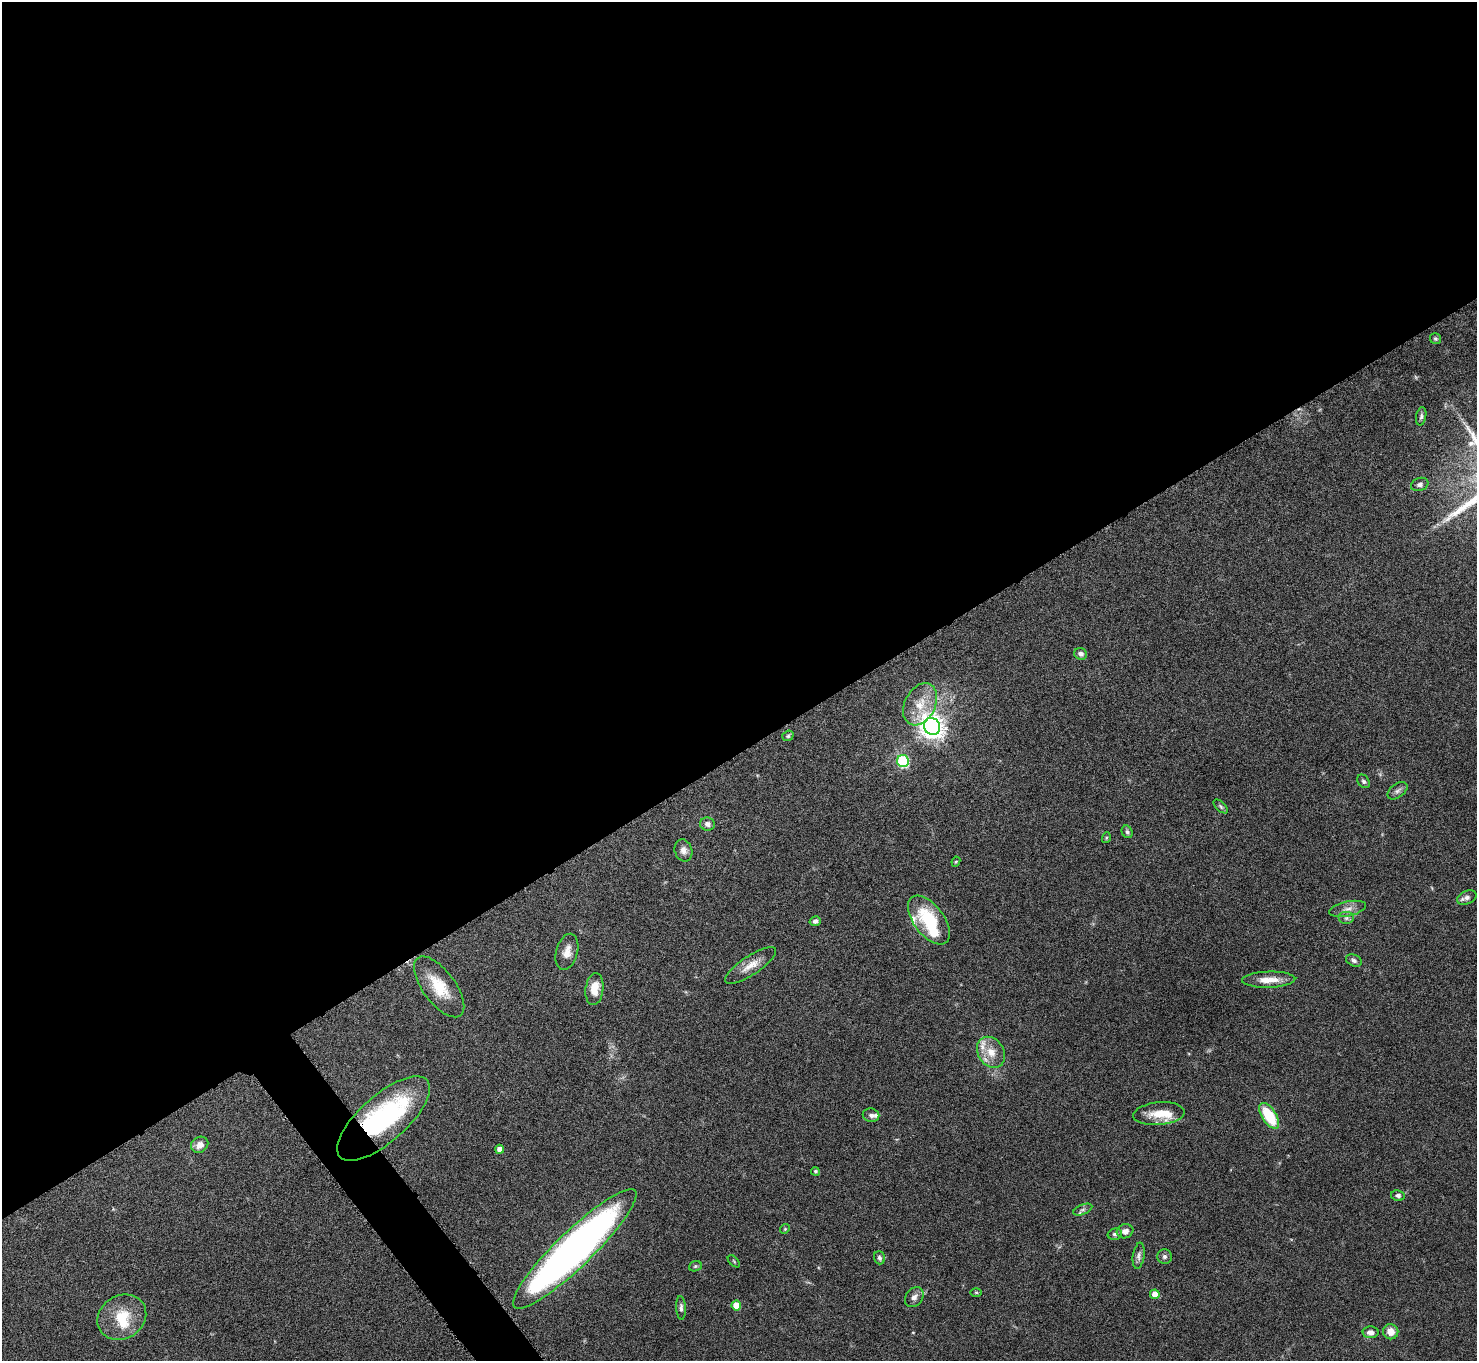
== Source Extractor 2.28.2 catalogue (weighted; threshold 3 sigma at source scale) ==
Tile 2 of 4 x 4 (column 2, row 1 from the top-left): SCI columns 1481-2955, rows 4244-5602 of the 5914 x 5909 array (HDU 1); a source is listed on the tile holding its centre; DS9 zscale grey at full resolution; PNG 1479 x 1363 px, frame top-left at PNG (2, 2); each listed source drawn as its Kron ellipse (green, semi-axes under 4 px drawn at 4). Shown black and unused: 56% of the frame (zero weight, under 4 of 8 exposures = <1% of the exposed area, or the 3 px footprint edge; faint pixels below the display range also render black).
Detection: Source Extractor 2.28.2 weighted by HDU 2 'WHT'; one run over the whole footprint, this tile lists its part. Background 0.0778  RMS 0.0044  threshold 0.0181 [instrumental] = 3 sigma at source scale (4.09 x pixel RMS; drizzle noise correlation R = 1.36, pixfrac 0.8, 0.05/0.05 arcsec/px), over >= 5 px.
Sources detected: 62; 3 inside a brighter object's white glare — neither listed nor drawn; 5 inside a brighter listed object's ellipse — not listed separately; the other 54 listed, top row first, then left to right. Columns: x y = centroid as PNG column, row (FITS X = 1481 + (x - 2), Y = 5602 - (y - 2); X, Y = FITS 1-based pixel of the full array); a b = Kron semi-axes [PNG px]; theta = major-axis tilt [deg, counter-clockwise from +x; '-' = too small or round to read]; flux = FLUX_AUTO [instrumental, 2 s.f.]
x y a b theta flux
1435 339 5 5 - 0.71
1421 416 9 5 79 0.97
1420 484 9 6 19 1.3
1081 654 6 5 - 1.5
920 704 22 15 62 8.7
932 726 9 8 - 370
788 736 6 5 - 0.71
903 761 6 6 - 41
1363 781 7 5 -56 0.92
1397 791 11 7 37 1.6
1221 806 9 4 -42 0.77
707 824 7 6 - 1.8
1127 832 6 5 - 0.92
1106 838 5 3 - 0.42
683 850 11 8 -73 2.2
956 862 5 4 - 0.46
1467 897 10 6 24 1.7
1348 909 19 7 12 3
1346 918 8 6 0 1.2
929 920 28 15 -53 22
815 921 6 4 15 1.4
567 952 18 10 75 4
1354 960 8 5 -26 1.2
751 965 30 9 33 5.1
1269 980 26 8 2 6
439 987 36 16 -53 13
594 989 16 9 83 6.7
991 1052 16 13 -57 6.2
1159 1114 26 11 5 7.7
871 1115 8 6 -11 1.3
1269 1116 15 7 -57 17
383 1118 58 23 41 63
200 1145 9 7 35 3.2
500 1149 4 4 - 2.5
815 1171 4 4 - 0.64
1398 1195 7 5 -11 1.1
1083 1210 10 5 22 1.2
785 1229 5 4 - 0.45
1125 1231 8 7 - 2.4
1115 1234 7 5 14 1
575 1249 84 18 44 250
1139 1256 13 6 81 1.4
1165 1257 7 7 - 1.2
879 1258 6 5 - 1
734 1261 7 3 -45 0.39
695 1266 6 5 - 0.69
976 1292 6 4 -1 0.45
1155 1294 5 4 - 4.9
914 1297 11 8 52 2
736 1306 5 5 - 6.9
681 1308 11 5 -86 1.4
122 1317 25 21 33 13
1371 1332 8 6 -3 2.2
1391 1332 8 7 - 3.8